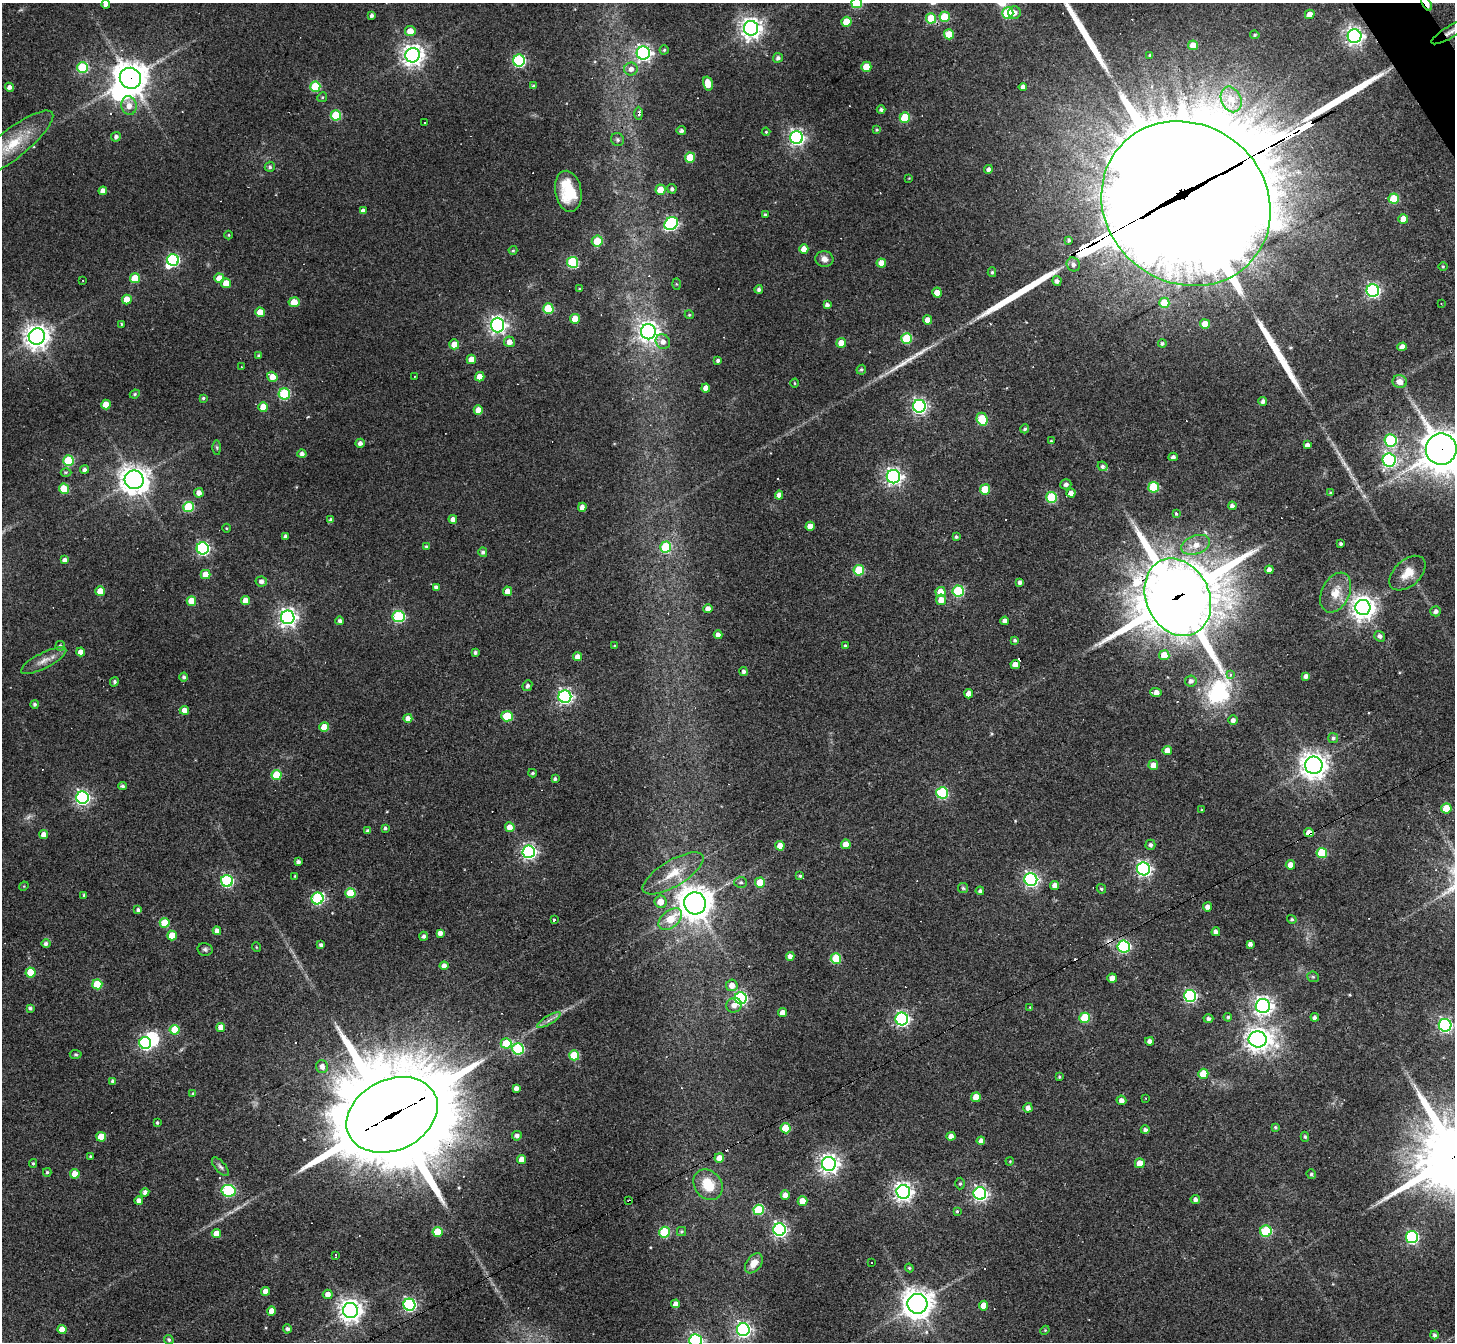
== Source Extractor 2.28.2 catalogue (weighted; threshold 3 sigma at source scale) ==
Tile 10 of 4 x 4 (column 2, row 3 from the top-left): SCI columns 1453-2905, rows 1630-2969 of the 5810 x 5801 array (HDU 1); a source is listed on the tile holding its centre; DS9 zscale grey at full resolution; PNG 1457 x 1344 px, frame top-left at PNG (2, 3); each listed source drawn as its Kron ellipse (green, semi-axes under 4 px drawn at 4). Shown black and unused: <1% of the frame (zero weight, under 3 of 4 exposures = <1% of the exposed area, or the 3 px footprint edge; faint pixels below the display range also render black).
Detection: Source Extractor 2.28.2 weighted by HDU 2 'WHT'; one run over the whole footprint, this tile lists its part. Background 0.077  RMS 0.0055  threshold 0.025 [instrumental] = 3 sigma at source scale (4.5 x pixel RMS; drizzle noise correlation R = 1.50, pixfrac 1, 0.05/0.05 arcsec/px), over >= 5 px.
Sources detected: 407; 2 too faint to see at this stretch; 4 inside a brighter object's white glare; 16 cosmic-ray / hot-pixel residue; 6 long thin detections or spike segments (spike, bleed or trail) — neither listed nor drawn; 1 inside a brighter listed object's ellipse — not listed separately; the other 378 listed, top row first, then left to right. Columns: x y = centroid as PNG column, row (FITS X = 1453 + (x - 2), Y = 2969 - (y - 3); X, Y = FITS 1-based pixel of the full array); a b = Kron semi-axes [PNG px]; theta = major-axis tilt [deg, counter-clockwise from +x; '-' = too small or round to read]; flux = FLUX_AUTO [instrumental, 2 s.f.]
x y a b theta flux
857 3 5 5 - 37
106 4 4 4 - 2.6
1427 4 7 4 -57 18
1014 12 6 6 - 2.8
1008 13 6 5 - 41
1310 14 5 4 - 5.4
372 15 4 3 - 1.6
945 17 5 5 - 20
931 18 5 5 - 18
846 22 5 5 - 14
751 28 7 7 - 400
410 31 5 5 - 7.2
1451 32 22 6 31 4.5
949 34 5 5 - 12
1255 35 5 4 - 0.85
1355 36 7 7 - 240
1193 45 5 5 - 6.4
664 50 4 4 - 0.86
643 53 6 6 - 200
413 55 7 7 - 390
1150 55 3 3 - 0.66
778 58 5 4 - 1.6
519 61 6 6 - 80
866 67 5 5 - 12
83 68 5 5 - 45
631 69 7 6 - 3.1
130 78 11 10 - 930
708 84 7 4 -75 8.3
533 86 4 4 - 0.82
9 87 4 4 - 2.3
315 87 5 5 - 28
1023 87 4 4 - 2.6
322 97 5 4 - 0.7
1231 99 13 10 -66 9.5
129 106 9 7 -78 4.8
881 110 4 4 - 1.3
639 113 6 4 -89 2.1
336 115 5 5 - 30
905 117 5 5 - 24
425 123 2 2 - 0.47
877 130 3 3 - 0.63
681 131 5 4 - 1.5
766 132 4 4 - 0.61
116 137 5 4 - 1.8
797 138 6 6 - 180
617 140 7 6 - 1.5
12 144 51 14 38 23
690 157 5 5 - 18
270 167 5 5 - 1.1
988 169 4 4 - 1.8
909 178 3 3 - 0.34
672 189 4 4 - 1.6
660 190 5 5 - 8.1
103 191 4 4 - 3.3
568 191 21 13 -80 22
1394 199 5 5 - 21
1186 203 87 79 -37 29000
363 211 4 4 - 2.9
765 214 3 2 - 0.67
1403 219 5 5 - 6.7
671 224 7 6 - 97
229 235 4 3 - 0.51
1069 240 4 3 - 0.95
597 241 5 5 - 13
804 249 4 4 - 5.2
513 250 4 4 - 0.61
824 259 9 8 - 3.4
173 260 6 5 - 77
573 262 5 5 - 49
881 263 4 4 - 5.6
1073 264 7 6 - 2.6
1443 267 4 3 - 0.51
992 272 5 4 - 0.78
135 278 5 5 - 19
219 278 5 5 - 7.7
83 280 2 2 - 0.36
1057 281 5 4 - 1.8
226 283 5 4 - 8.7
676 284 6 4 -88 0.63
579 289 4 3 - 0.6
759 289 4 4 - 1.6
1373 291 6 6 - 130
937 293 5 4 - 7.1
127 299 5 4 - 8.8
294 302 5 5 - 12
1164 303 5 5 - 16
1441 304 2 2 - 0.47
827 305 4 4 - 1.9
548 309 5 5 - 28
260 312 5 4 - 9.5
689 315 4 4 - 0.66
575 319 5 4 - 10
928 320 4 4 - 5
121 324 4 3 - 0.52
1205 324 5 5 - 7.5
497 325 7 6 - 220
648 332 7 7 - 310
37 336 8 8 - 490
907 338 5 5 - 29
509 342 5 5 - 4
663 342 8 7 - 3.4
841 343 5 5 - 6.1
1162 343 4 4 - 1.2
454 344 5 5 - 7.3
1402 347 4 4 - 4
259 356 4 3 - 1.1
471 359 5 4 - 5.7
718 360 4 4 - 1.4
241 367 2 2 - 0.41
861 370 5 4 - 0.99
414 376 2 2 - 0.36
272 377 5 5 - 6.3
480 377 4 4 - 6.8
1400 382 7 6 - 5
794 383 4 3 - 0.48
706 388 4 4 - 3.8
135 394 5 4 - 0.79
284 394 5 5 - 49
203 398 4 3 - 0.88
1263 401 4 4 - 1.7
106 405 5 4 - 9.7
919 406 6 6 - 150
263 407 5 5 - 10
478 410 4 4 - 6.7
982 419 7 5 -66 25
1025 429 4 4 - 1.1
1391 440 6 6 - 66
1051 441 3 3 - 0.66
360 443 4 4 - 2.4
1307 445 4 4 - 2.4
217 448 7 4 -89 0.73
1441 449 15 15 - 1500
302 454 4 4 - 1.9
1173 457 4 4 - 1.6
68 460 5 5 - 34
1389 460 6 6 - 130
1102 466 5 4 - 1.3
84 470 4 4 - 1.5
66 472 5 3 - 0.74
893 477 7 6 - 210
134 480 9 9 - 650
1066 484 5 5 - 1.8
1154 487 5 5 - 29
64 489 5 5 - 15
985 489 5 5 - 18
199 493 5 4 - 3.7
1071 493 4 4 - 3.8
1331 493 3 3 - 1
779 495 4 4 - 3.7
1051 497 5 5 - 37
1232 506 4 4 - 1.9
188 507 5 5 - 36
582 507 4 4 - 3
1176 514 3 3 - 7.5
453 519 4 4 - 3.3
331 520 4 4 - 1.7
810 526 4 4 - 5
226 528 4 3 - 0.44
285 536 4 3 - 1.3
956 537 4 3 - 1.1
1341 544 3 3 - 1.1
1196 545 15 9 20 6.9
426 546 3 3 - 0.64
666 547 5 5 - 34
203 548 6 6 - 100
483 552 5 4 - 1.4
65 560 4 4 - 2.6
859 570 5 5 - 32
1269 570 4 4 - 3.8
1407 573 21 13 42 8.7
206 575 5 4 - 8.4
261 581 5 5 - 2.5
1020 583 4 4 - 1.8
436 587 4 4 - 1.8
100 591 5 5 - 9.6
507 591 4 4 - 5
958 591 5 5 - 50
941 592 5 5 - 11
1336 593 21 14 64 10
1178 597 40 31 -65 4900
246 600 4 4 - 6.4
941 600 5 5 - 5.4
191 601 5 4 - 10
1363 607 7 7 - 510
708 609 4 4 - 3.7
1436 611 5 5 - 1.9
399 616 6 6 - 67
288 617 7 7 - 270
340 621 4 4 - 1.6
1005 621 4 4 - 2.5
718 635 4 4 - 2.2
1380 636 6 5 - 2
1015 640 4 4 - 1.1
60 646 5 4 - 1.1
614 646 3 2 - 0.37
845 646 4 4 - 1.1
81 652 4 4 - 3.7
475 652 3 3 - 1.2
1164 655 5 5 - 11
577 657 4 4 - 3.7
44 661 25 7 27 5.3
1015 664 5 4 - 4.8
744 671 4 4 - 1.7
1231 675 3 3 - 3.1
1306 676 4 4 - 1.9
184 677 4 4 - 1.3
1191 681 6 5 - 2.3
114 682 5 4 - 0.96
527 686 5 4 - 1.4
1156 692 6 4 -3 4.1
969 694 4 4 - 4.8
565 697 6 6 - 150
35 704 4 4 - 1.2
184 710 4 4 - 5.3
507 716 6 5 - 25
408 718 4 4 - 3.2
1233 720 4 4 - 2.2
324 727 5 5 - 13
1333 738 5 5 - 1.1
1167 750 4 4 - 6.2
1153 765 5 5 - 4.9
1314 765 9 8 - 570
533 773 4 3 - 0.89
277 775 5 5 - 21
555 779 3 3 - 1
122 786 4 4 - 1.3
942 793 6 5 - 60
82 798 6 6 - 150
1446 808 5 5 - 15
1202 810 4 4 - 0.56
510 827 5 5 - 5.9
385 828 4 3 - 1.1
368 831 4 4 - 1.3
1309 833 5 4 - 5.2
44 835 4 4 - 5.5
846 844 5 4 - 6.7
1150 845 5 5 - 1.6
780 846 4 4 - 6.5
529 852 6 6 - 160
1322 853 5 5 - 24
298 862 4 3 - 1.6
1290 865 5 4 - 4
1144 869 6 6 - 160
673 873 34 13 31 14
295 876 3 2 - 0.47
800 876 4 4 - 0.89
1031 879 6 6 - 160
227 881 6 6 - 80
741 882 6 5 - 1.3
760 883 5 5 - 17
1055 885 4 4 - 3.3
24 886 5 4 - 0.51
963 888 5 5 - 0.86
1101 889 5 4 - 0.76
980 891 4 4 - 1.2
350 893 5 5 - 24
84 895 3 3 - 0.81
317 898 6 6 - 72
660 902 6 6 - 5.9
695 903 11 11 - 900
1208 907 4 4 - 2.7
138 910 4 3 - 1.4
670 919 13 8 41 12
1292 919 5 4 - 0.73
554 920 3 3 - 4.2
165 923 5 5 - 19
217 931 4 4 - 3.3
1216 932 4 4 - 2.7
440 933 4 4 - 2.8
172 936 5 5 - 13
423 936 4 4 - 1.5
46 944 5 4 - 1.7
1250 944 4 4 - 2.2
321 945 3 3 - 1.2
1124 946 6 6 - 91
256 947 5 3 - 0.47
205 949 7 6 - 1.3
790 956 4 4 - 2.7
836 959 5 5 - 31
444 966 4 4 - 3.6
30 972 5 5 - 18
1313 977 6 5 - 0.85
1112 978 5 4 - 4
97 984 5 5 - 24
732 985 6 5 - 4.9
1190 996 6 6 - 100
741 998 6 6 - 110
734 1005 8 7 - 3.5
1263 1006 7 7 - 290
1030 1007 4 3 - 0.42
30 1008 4 3 - 1.3
783 1012 4 4 - 4.2
1228 1017 4 4 - 0.95
1315 1017 4 4 - 1.6
1085 1018 5 5 - 27
902 1019 6 6 - 160
1208 1019 5 4 - 1.7
549 1020 13 3 30 2
1445 1025 6 6 - 140
221 1027 4 4 - 5.2
175 1030 5 5 - 18
1258 1039 9 8 - 510
1150 1041 4 4 - 2.5
145 1043 6 5 - 98
506 1043 5 5 - 19
518 1049 6 5 - 58
76 1054 6 4 -3 0.78
574 1055 5 5 - 22
322 1067 6 6 - 3.3
1203 1074 5 5 - 14
1059 1077 4 3 - 0.62
113 1081 4 4 - 1.9
516 1088 4 4 - 2.5
193 1093 4 3 - 0.5
976 1097 5 4 - 8.1
1146 1098 3 2 - 0.42
1121 1100 5 4 - 2.6
1028 1108 5 4 - 2.4
392 1115 47 35 26 12000
157 1123 3 3 - 0.9
1275 1127 4 4 - 0.83
785 1128 5 5 - 17
1145 1130 4 4 - 1.7
517 1136 5 4 - 1.7
951 1136 4 4 - 2.8
101 1137 5 5 - 15
1305 1137 5 4 - 0.86
981 1141 4 4 - 3.2
90 1156 4 3 - 0.64
719 1158 5 5 - 5.3
522 1160 4 4 - 5.3
1010 1161 4 3 - 0.44
33 1163 4 4 - 0.78
1140 1163 5 5 - 9.1
829 1164 7 7 - 310
220 1167 11 5 -49 1.7
47 1172 4 4 - 0.93
75 1174 5 4 - 8.2
1311 1174 5 4 - 0.96
960 1183 6 4 88 0.91
708 1185 16 13 -53 13
229 1191 7 6 - 81
145 1192 4 4 - 2
903 1192 7 7 - 290
980 1193 6 6 - 160
785 1195 4 4 - 3.7
1195 1199 4 4 - 1.9
139 1200 4 4 - 2.6
629 1201 4 2 - 0.74
803 1201 5 4 - 8.9
759 1210 5 5 - 36
957 1211 4 3 - 0.68
779 1230 6 6 - 160
1266 1231 6 5 - 49
437 1232 5 5 - 17
664 1232 5 5 - 38
681 1232 4 4 - 0.72
216 1233 4 4 - 7.5
1412 1237 6 6 - 90
336 1255 3 3 - 1.6
754 1263 11 7 53 5.7
871 1263 3 3 - 1.6
909 1268 4 4 - 0.64
266 1291 4 4 - 4.4
328 1294 5 5 - 3.8
676 1304 4 4 - 3.5
917 1304 10 10 - 710
409 1305 6 6 - 110
983 1306 5 4 - 8.3
350 1310 7 7 - 460
272 1311 4 4 - 5.3
287 1329 4 4 - 1.6
62 1330 4 4 - 6.4
743 1330 6 6 - 160
1045 1330 4 3 - 0.53
1434 1335 4 4 - 1.2
169 1340 5 4 - 1.1
695 1340 6 6 - 98
Overlapping masked pixels (flux is a lower limit): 10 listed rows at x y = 1427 4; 1451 32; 130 78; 1186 203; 1441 449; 1178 597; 1309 833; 1124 946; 392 1115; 629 1201
Isophote crosses this tile's border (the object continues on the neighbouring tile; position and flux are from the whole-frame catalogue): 7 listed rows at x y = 857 3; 106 4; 1427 4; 1451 32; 12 144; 1441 449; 695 1340